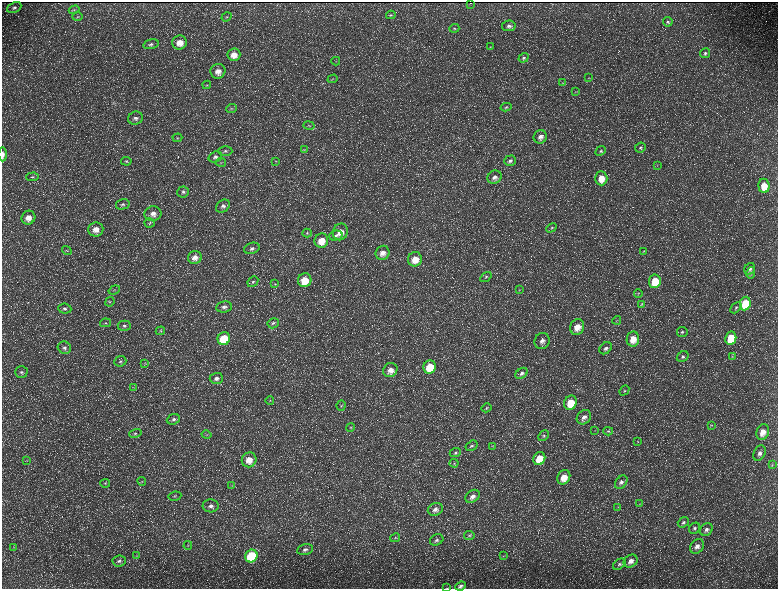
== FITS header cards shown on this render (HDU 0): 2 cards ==
NAXIS1  =                 1552 / length of data axis 1
NAXIS2  =                 1173 / length of data axis 2

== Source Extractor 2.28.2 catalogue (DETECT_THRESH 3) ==
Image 1552 x 1173 px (HDU 0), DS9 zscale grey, zoomed out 1/2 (1 PNG px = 2 x 2 image px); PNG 780 x 591 px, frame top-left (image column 1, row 1173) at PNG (2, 2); each listed source drawn as its Kron ellipse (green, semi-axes under 4 px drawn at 4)
Background 230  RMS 11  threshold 32.2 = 3 sigma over >= 5 px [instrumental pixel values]
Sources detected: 189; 35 cannot appear on this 1/2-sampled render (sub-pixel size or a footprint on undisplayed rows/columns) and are neither listed nor drawn; the other 154 listed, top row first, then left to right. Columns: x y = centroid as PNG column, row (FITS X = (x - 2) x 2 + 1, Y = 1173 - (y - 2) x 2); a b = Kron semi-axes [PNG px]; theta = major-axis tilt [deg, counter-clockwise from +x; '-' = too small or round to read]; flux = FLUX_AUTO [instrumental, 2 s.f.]
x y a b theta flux
470 3 2 1 - 810
14 7 7 5 24 6400
74 10 5 2 - 2000
391 15 5 4 - 3000
77 17 5 3 - 2300
226 17 5 4 - 2900
668 22 5 4 - 3500
509 26 7 5 8 7300
454 28 5 4 - 3100
180 42 7 7 - 26000
151 44 8 4 13 6000
490 47 4 3 - 1600
705 53 5 5 - 4700
234 55 6 6 - 23000
524 58 5 4 - 4100
336 61 4 2 - 1900
218 71 7 7 - 18000
588 78 3 2 - 1200
333 79 5 3 - 2400
562 83 3 2 - 1200
207 85 4 3 - 2700
575 92 4 2 - 1300
506 107 5 4 - 3400
231 109 6 4 21 3500
135 118 7 6 - 8600
309 125 6 3 -14 2500
540 137 7 6 - 12000
177 138 5 4 - 3200
640 148 6 4 25 4500
305 150 4 2 - 1500
225 151 7 4 -1 4900
601 151 5 4 - 3400
3 154 7 3 -90 8300
215 157 7 5 19 6600
126 161 5 4 - 3300
276 161 3 2 - 1400
510 161 6 5 - 6400
221 162 5 3 - 2300
657 165 3 2 - 1300
32 177 6 4 3 3300
495 177 7 6 - 10000
601 178 7 6 - 33000
764 186 7 5 -84 37000
183 192 6 5 - 5400
123 204 7 5 15 5700
223 206 7 5 37 7700
153 214 8 7 - 16000
28 218 7 6 - 22000
150 223 5 4 - 3400
552 228 6 4 30 3400
96 229 7 7 - 21000
340 232 8 7 - 23000
307 233 5 4 - 3100
336 236 7 5 15 5900
321 241 7 7 - 33000
252 248 8 5 19 8000
67 251 5 2 - 1500
644 251 3 3 - 1600
382 253 7 6 - 18000
195 258 7 6 - 16000
415 259 7 7 - 30000
750 269 6 5 - 7900
751 273 6 4 76 4100
486 277 6 4 33 3300
305 280 7 6 - 42000
655 281 7 5 83 66000
253 282 6 4 48 4500
275 284 4 3 - 2100
114 290 6 3 20 2900
519 290 4 3 - 1900
638 293 4 3 - 1900
110 302 5 4 - 3000
642 304 4 3 - 1800
745 304 7 5 81 88000
224 307 8 5 7 8600
736 308 6 4 47 4500
65 309 6 5 - 5800
617 320 4 3 - 2000
105 323 5 4 - 3400
273 323 6 5 - 5200
124 326 6 5 - 6100
577 327 8 7 - 26000
160 331 5 3 - 2300
682 332 5 5 - 4300
731 338 7 5 81 74000
224 339 6 6 - 91000
633 339 7 6 - 32000
542 341 8 7 - 14000
64 348 7 6 - 7000
606 348 7 5 43 8100
732 356 4 3 - 1700
683 357 6 5 - 5500
120 361 6 5 - 5200
145 363 4 3 - 1700
430 367 7 6 - 63000
390 370 7 7 - 17000
21 372 6 5 - 5800
522 373 7 4 35 7300
216 378 7 5 2 9000
134 387 4 3 - 2100
624 390 5 3 - 2900
270 401 4 3 - 2100
570 403 7 6 - 53000
341 406 5 4 - 3300
486 408 5 4 - 2800
584 417 8 6 46 12000
173 419 7 5 21 6400
711 425 4 3 - 2100
351 427 4 4 - 2700
595 430 3 3 - 1000
608 431 5 4 - 3400
763 432 8 6 69 24000
135 433 6 3 14 3200
206 434 5 3 - 2100
544 436 6 4 49 4100
637 442 4 3 - 1700
472 446 6 4 33 4400
493 446 3 2 - 1200
455 453 6 4 22 4000
759 453 8 5 63 10000
539 458 7 6 - 52000
249 460 7 7 - 25000
27 461 4 3 - 1800
454 463 4 4 - 2700
772 465 3 3 - 1800
564 477 7 6 - 33000
142 481 4 4 - 2700
621 482 7 5 49 7800
105 483 5 3 - 2800
232 486 3 2 - 1300
175 496 6 4 10 4500
473 496 8 6 38 14000
639 504 3 2 - 1100
211 506 8 6 -3 10000
618 507 4 2 - 1600
435 509 7 6 - 11000
683 522 6 4 37 4900
694 528 6 5 - 4900
706 530 7 5 44 8300
469 535 5 4 - 3900
395 538 5 3 - 2600
437 540 7 5 25 6600
188 545 4 3 - 2000
697 546 8 6 49 13000
14 547 3 2 - 1500
305 549 8 5 12 8300
136 556 3 2 - 1200
251 556 6 6 - 160000
503 556 3 2 - 1000
119 561 6 5 - 5600
631 561 7 6 - 14000
619 564 7 4 37 4700
461 586 5 3 - 5700
447 588 3 2 - 890
At the frame edge (FLAGS 8, measured only in part): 2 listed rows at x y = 3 154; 447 588
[35 sub-pixel or undisplayed-footprint detections neither listed nor drawn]